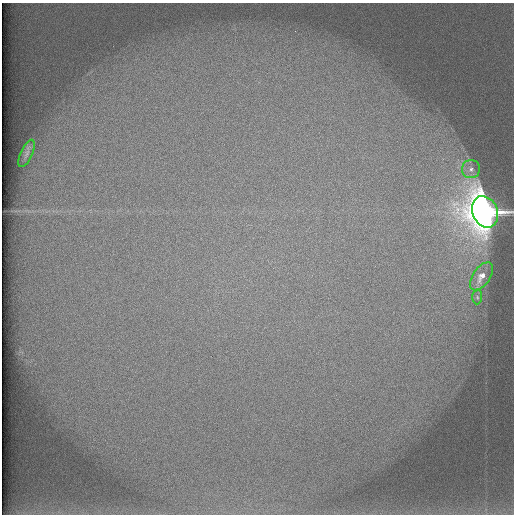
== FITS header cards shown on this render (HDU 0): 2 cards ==
NAXIS1  =                  512 /
NAXIS2  =                  512 /

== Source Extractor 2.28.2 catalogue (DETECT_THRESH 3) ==
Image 512 x 512 px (HDU 0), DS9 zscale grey, 1 PNG px = 1 image px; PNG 516 x 516 px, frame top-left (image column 1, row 512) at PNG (2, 3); each listed source drawn as its Kron ellipse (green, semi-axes under 4 px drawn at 4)
Background 101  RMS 3.1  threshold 9.33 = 3 sigma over >= 5 px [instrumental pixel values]
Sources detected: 5; all 5 listed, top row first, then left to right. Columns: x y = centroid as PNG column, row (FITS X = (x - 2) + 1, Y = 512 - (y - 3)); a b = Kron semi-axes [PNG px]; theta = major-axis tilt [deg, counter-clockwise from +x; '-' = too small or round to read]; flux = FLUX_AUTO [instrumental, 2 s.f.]
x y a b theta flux
27 153 15 6 65 840
471 169 9 9 - 1400
485 212 16 12 -68 480000
481 276 16 8 56 2300
477 297 7 5 86 380
At the frame edge (FLAGS 8, measured only in part): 1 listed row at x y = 485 212